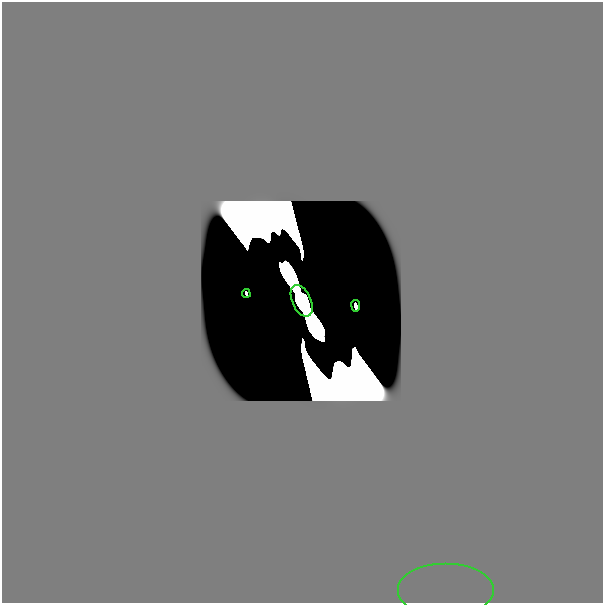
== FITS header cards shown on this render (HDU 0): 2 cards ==
NAXIS1  =                  601
NAXIS2  =                  601

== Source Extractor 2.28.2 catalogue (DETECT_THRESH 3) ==
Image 601 x 601 px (HDU 0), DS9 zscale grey, 1 PNG px = 1 image px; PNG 605 x 605 px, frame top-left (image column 1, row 601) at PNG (2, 2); each listed source drawn as its Kron ellipse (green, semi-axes under 4 px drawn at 4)
Background 0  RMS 7.0e-45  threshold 2.10e-44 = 3 sigma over >= 5 px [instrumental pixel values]
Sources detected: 7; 3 with non-positive FLUX_AUTO (blend fragments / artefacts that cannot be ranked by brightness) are neither listed nor drawn; the other 4 listed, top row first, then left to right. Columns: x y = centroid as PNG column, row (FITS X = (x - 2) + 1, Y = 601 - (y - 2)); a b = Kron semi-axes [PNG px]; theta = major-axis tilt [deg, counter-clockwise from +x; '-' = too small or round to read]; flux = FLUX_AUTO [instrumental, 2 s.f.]
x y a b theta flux
246 294 4 2 - 2.6e-10
302 301 17 9 -66 1.0e+01
356 306 6 3 -81 2.8e-10
446 591 48 27 0 2.7e-17
At the frame edge (FLAGS 8, measured only in part): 1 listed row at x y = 446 591
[3 non-positive-flux detections neither listed nor drawn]